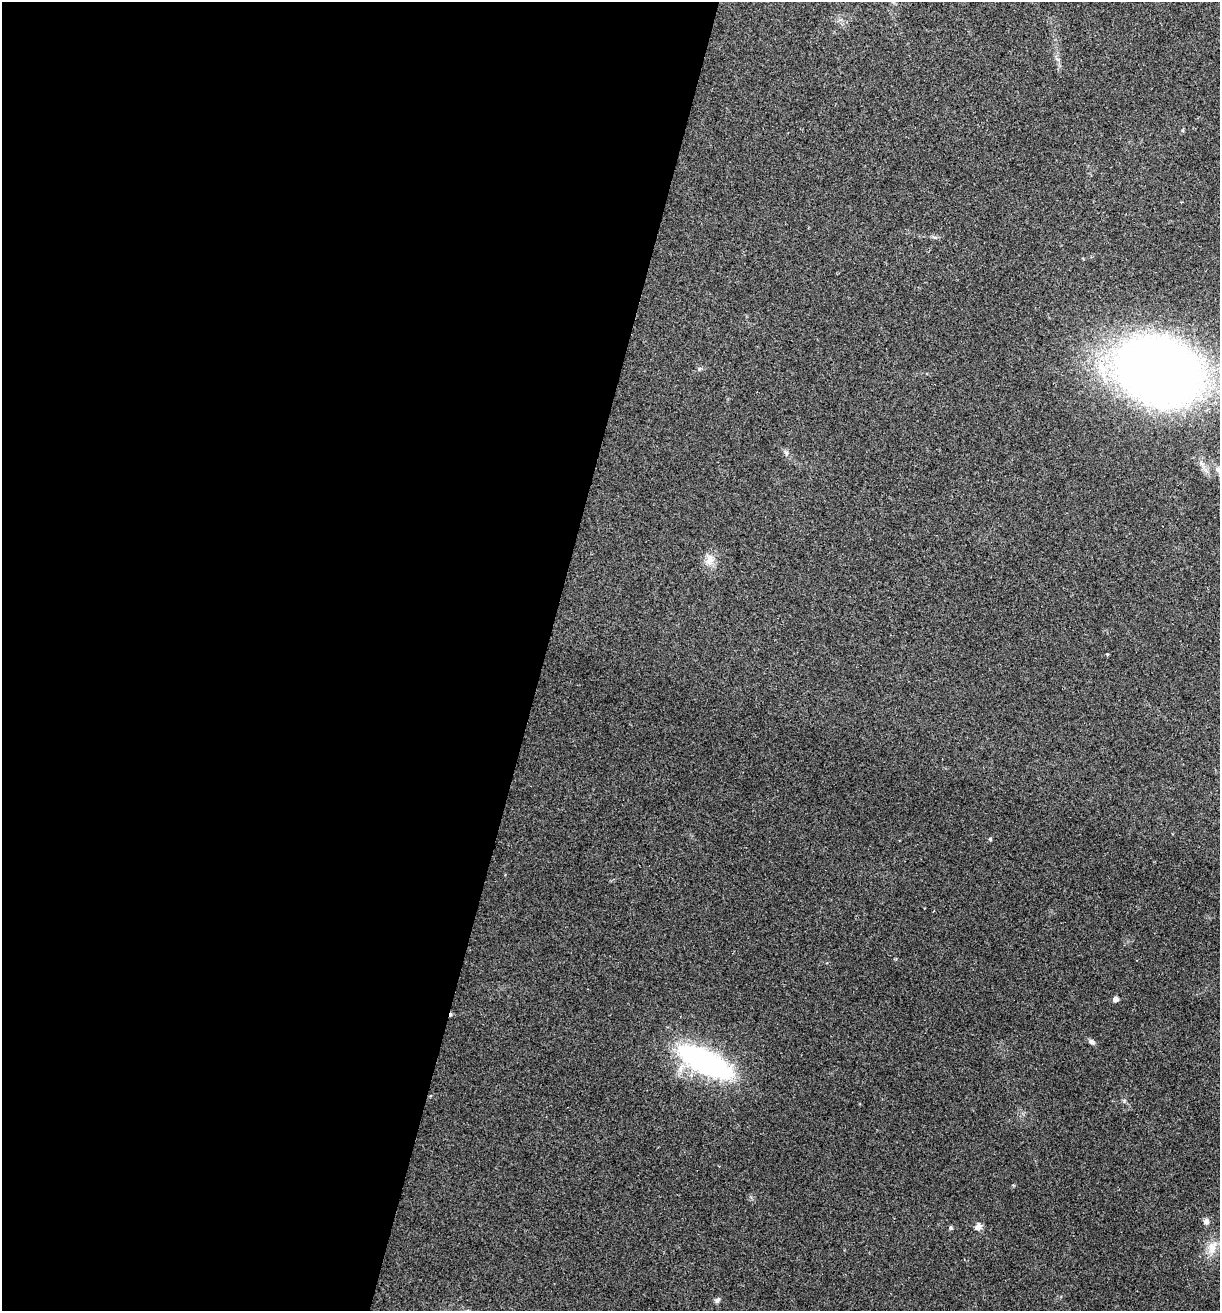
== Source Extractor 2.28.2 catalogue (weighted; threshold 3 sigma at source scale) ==
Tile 5 of 4 x 4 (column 1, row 2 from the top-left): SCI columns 130-1347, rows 2622-3930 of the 5257 x 5239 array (HDU 1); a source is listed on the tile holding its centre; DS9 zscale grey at full resolution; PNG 1222 x 1313 px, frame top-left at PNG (2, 2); no overlay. Shown black and unused: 45% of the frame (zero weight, under 2 of 3 exposures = <1% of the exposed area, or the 3 px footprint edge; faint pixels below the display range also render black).
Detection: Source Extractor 2.28.2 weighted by HDU 2 'WHT'; one run over the whole footprint, this tile lists its part. Background 0.0851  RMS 0.0082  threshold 0.0369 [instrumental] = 3 sigma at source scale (4.5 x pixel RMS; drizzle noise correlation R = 1.50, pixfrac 1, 0.05/0.05 arcsec/px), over >= 5 px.
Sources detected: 14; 1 cosmic-ray / hot-pixel residue — not listed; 1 inside a brighter listed object's ellipse — not listed separately; the other 12 listed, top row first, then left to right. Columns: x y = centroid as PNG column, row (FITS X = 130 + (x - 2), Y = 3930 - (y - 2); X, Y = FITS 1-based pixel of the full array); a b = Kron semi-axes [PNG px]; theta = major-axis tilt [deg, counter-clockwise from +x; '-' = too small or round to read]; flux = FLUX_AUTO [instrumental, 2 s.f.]
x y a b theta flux
699 369 6 4 20 1.2
1159 371 67 49 -19 880
709 560 16 10 75 7.5
990 839 5 4 - 1
1115 999 4 4 - 6.5
1091 1042 7 5 -22 2.7
705 1062 55 20 -27 160
1206 1222 9 7 69 3.1
978 1227 10 8 45 3.3
951 1228 6 4 -85 1.2
1212 1247 19 11 67 9.8
717 1300 8 5 60 2